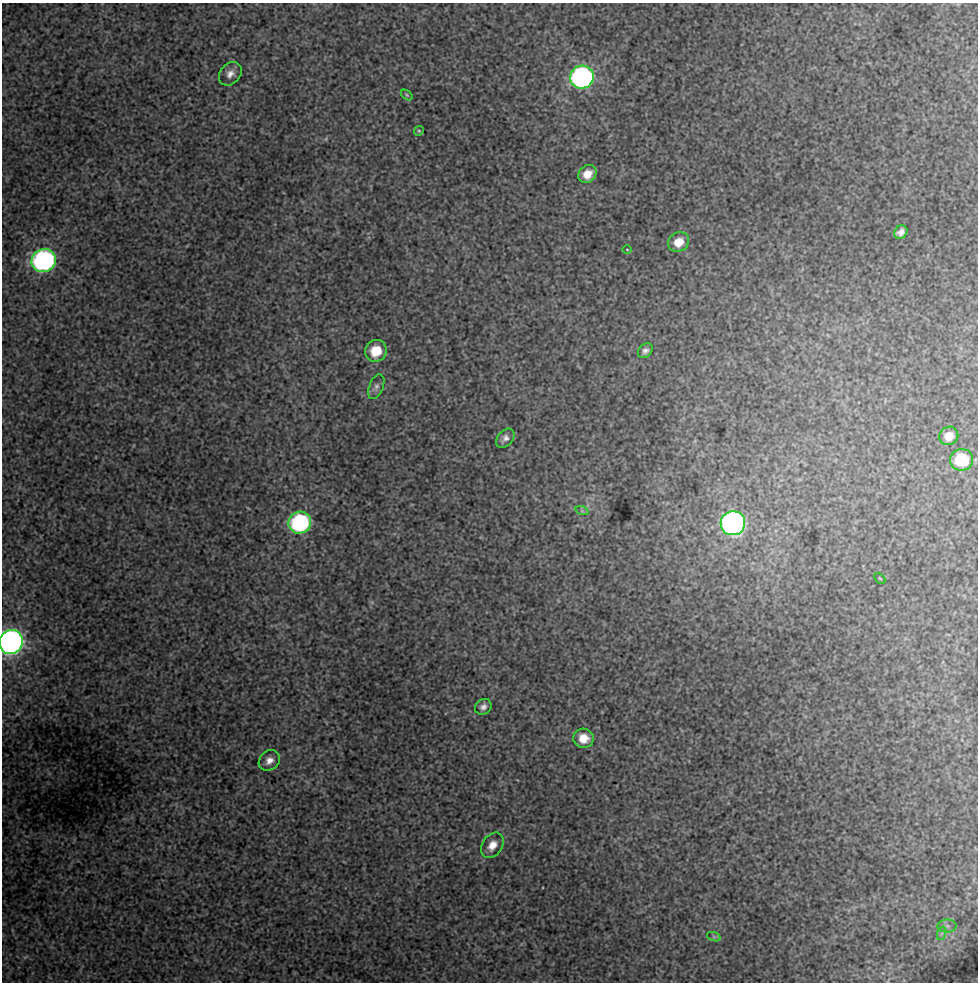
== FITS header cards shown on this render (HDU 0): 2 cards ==
NAXIS1  =                  976 / Axis length
NAXIS2  =                  980 / Axis length

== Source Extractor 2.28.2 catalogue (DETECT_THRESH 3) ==
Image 976 x 980 px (HDU 0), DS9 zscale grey, 1 PNG px = 1 image px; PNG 980 x 984 px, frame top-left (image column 1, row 980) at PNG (2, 3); each listed source drawn as its Kron ellipse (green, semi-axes under 4 px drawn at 4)
Background 342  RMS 2.2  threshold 6.45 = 3 sigma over >= 5 px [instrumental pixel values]
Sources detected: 27; all 27 listed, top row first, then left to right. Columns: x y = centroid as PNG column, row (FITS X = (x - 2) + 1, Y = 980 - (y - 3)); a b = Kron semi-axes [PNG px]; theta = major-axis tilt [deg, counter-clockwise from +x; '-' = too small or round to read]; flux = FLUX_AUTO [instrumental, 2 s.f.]
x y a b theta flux
230 74 13 10 48 1100
582 77 12 11 - 41000
407 95 6 4 -37 210
419 131 5 4 - 180
587 174 10 8 43 1800
901 232 7 6 - 720
679 242 11 9 34 2200
627 250 4 3 - 110
44 260 12 11 - 39000
376 351 11 10 - 3800
645 351 8 6 46 560
376 387 13 7 68 570
949 436 10 9 - 1600
505 438 11 7 48 770
961 460 11 11 - 6800
582 511 7 4 -18 240
300 523 11 10 - 21000
733 523 12 12 - 54000
880 578 6 2 -44 110
11 642 12 11 - 79000
483 707 9 7 39 670
583 738 10 9 - 2000
269 760 11 9 41 1100
492 845 14 10 54 1600
947 926 9 6 1 640
942 933 7 4 71 340
714 937 7 4 -19 270
At the frame edge (FLAGS 8, measured only in part): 1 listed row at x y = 11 642